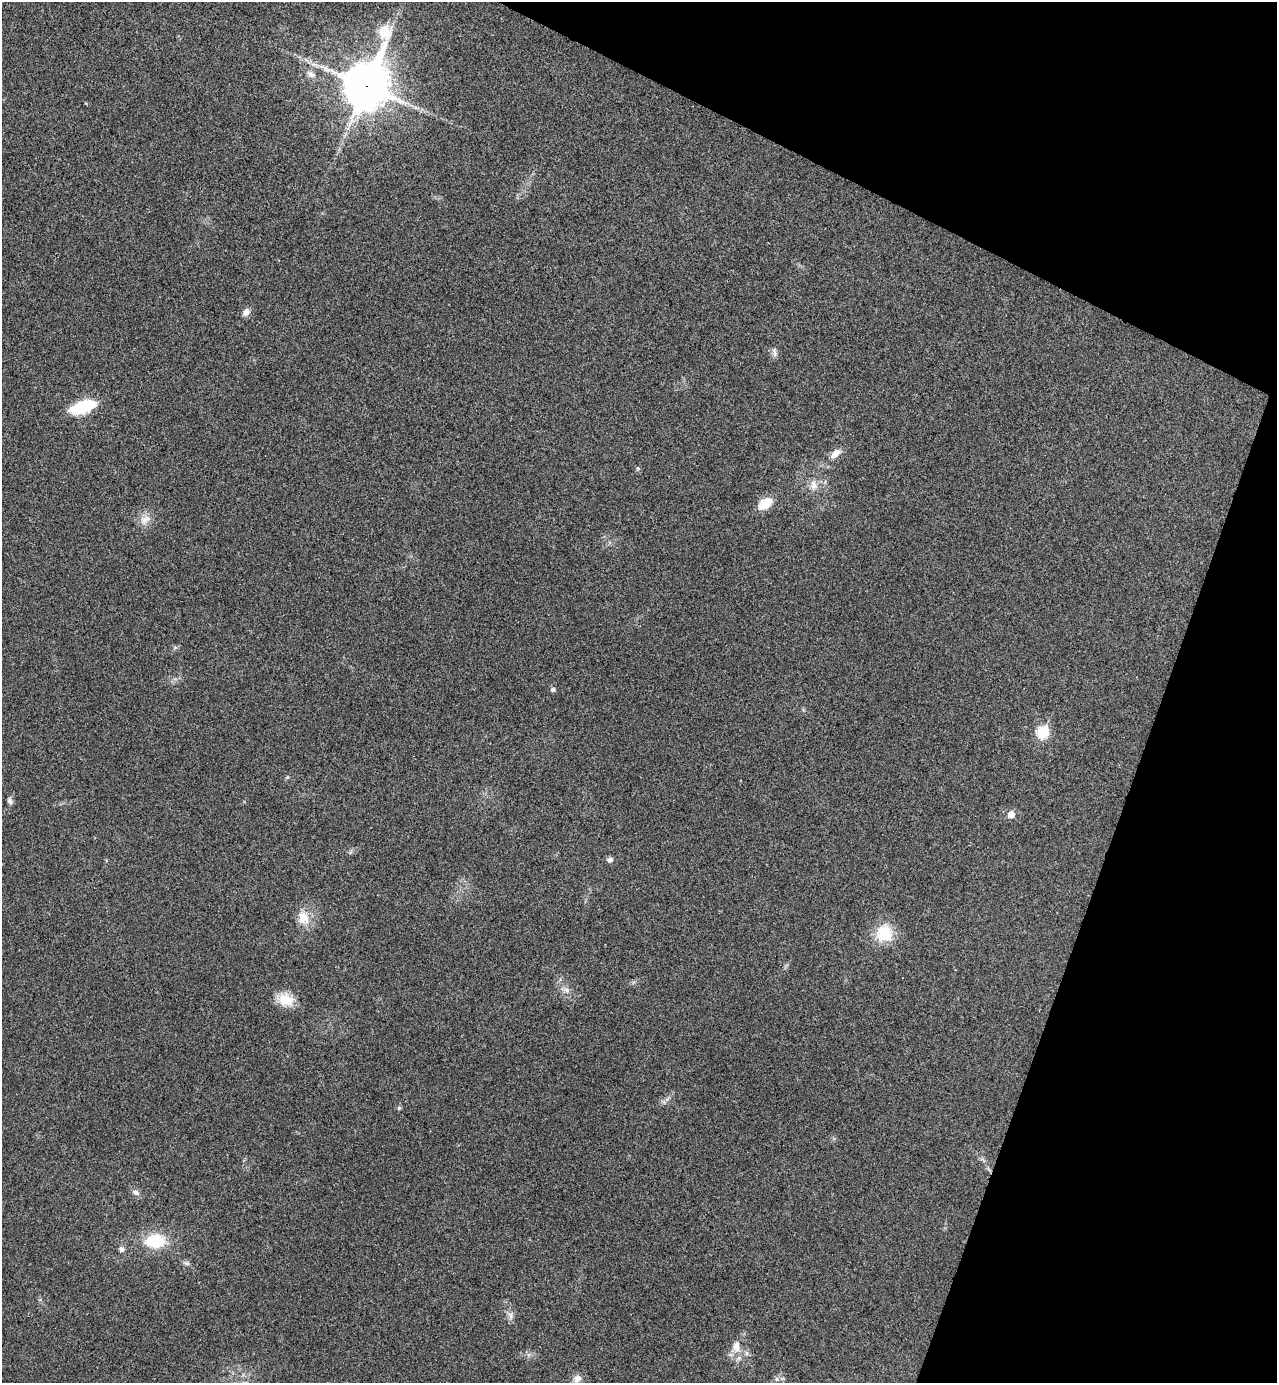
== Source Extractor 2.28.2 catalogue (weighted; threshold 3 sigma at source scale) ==
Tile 8 of 4 x 4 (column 4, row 2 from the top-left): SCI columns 4018-5292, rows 2790-4170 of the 5616 x 5577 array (HDU 1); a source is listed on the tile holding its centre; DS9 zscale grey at full resolution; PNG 1279 x 1385 px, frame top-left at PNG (2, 2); no overlay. Shown black and unused: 19% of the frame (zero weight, under 3 of 4 exposures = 6% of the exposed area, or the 3 px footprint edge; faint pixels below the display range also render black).
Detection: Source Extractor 2.28.2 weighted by HDU 2 'WHT'; one run over the whole footprint, this tile lists its part. Background 0.0456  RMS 0.0051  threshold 0.0229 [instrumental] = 3 sigma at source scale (4.5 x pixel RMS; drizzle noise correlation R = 1.50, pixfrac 1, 0.05/0.05 arcsec/px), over >= 5 px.
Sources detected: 31; all 31 listed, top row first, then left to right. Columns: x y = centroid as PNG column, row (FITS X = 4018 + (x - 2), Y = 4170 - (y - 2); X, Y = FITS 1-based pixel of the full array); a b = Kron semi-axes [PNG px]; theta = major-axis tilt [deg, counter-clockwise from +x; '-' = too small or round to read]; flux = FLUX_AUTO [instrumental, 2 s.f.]
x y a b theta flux
384 32 12 8 -85 24
311 74 13 8 -23 3.2
366 86 17 15 69 1700
246 312 11 8 46 2.7
774 352 13 6 -84 2
83 407 20 9 18 38
835 453 15 8 39 4.4
638 468 6 5 - 0.8
814 485 15 10 -86 4.7
765 503 16 10 34 10
145 519 18 11 36 5.2
175 647 7 4 20 0.91
553 690 7 5 15 1.2
1043 732 7 6 - 42
10 801 8 6 -63 1.6
1011 814 6 6 - 5.1
610 860 7 6 - 1.9
303 918 20 16 -69 8.7
884 933 18 16 -90 19
566 990 14 7 -15 2.9
286 1000 22 16 -17 10
399 1108 5 5 - 0.81
983 1160 9 3 -45 1.1
136 1192 10 7 -31 2.2
155 1241 21 15 2 22
122 1249 8 7 - 1.8
186 1263 10 6 -15 1.4
510 1315 14 9 -75 3
736 1347 17 12 84 7.1
577 1379 12 10 43 3.6
777 1379 8 6 -16 1.7
Overlapping masked pixels (flux is a lower limit): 1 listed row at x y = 366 86